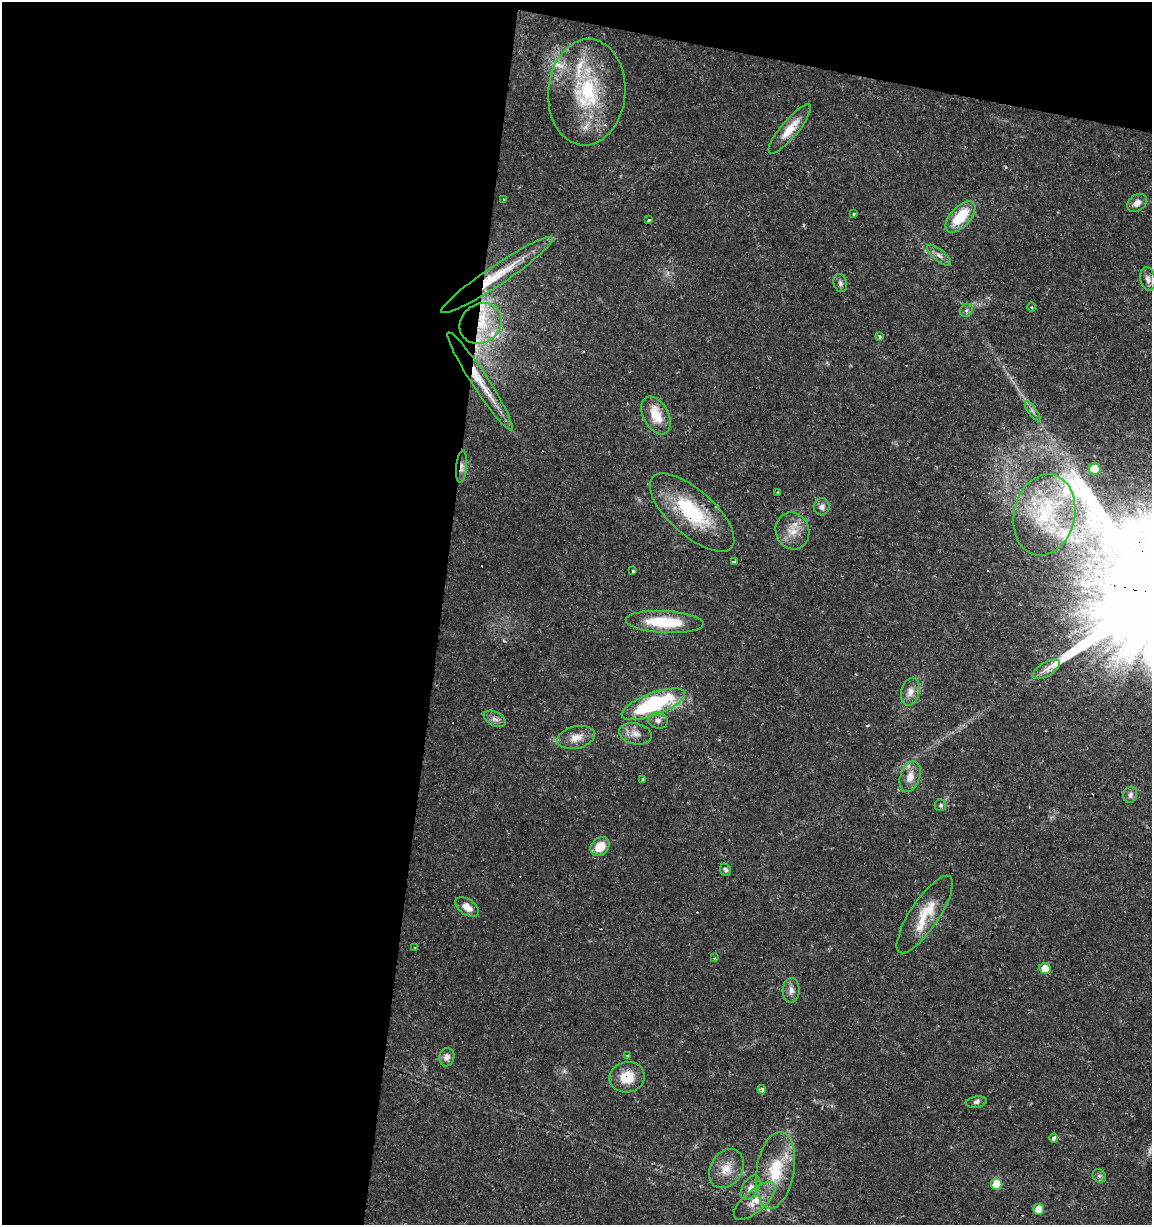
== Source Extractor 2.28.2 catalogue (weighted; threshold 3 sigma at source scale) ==
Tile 1 of 4 x 4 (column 1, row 1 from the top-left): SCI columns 284-1433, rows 3669-4891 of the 5106 x 4899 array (HDU 1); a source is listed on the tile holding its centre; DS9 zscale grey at full resolution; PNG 1154 x 1227 px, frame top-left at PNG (2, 2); each listed source drawn as its Kron ellipse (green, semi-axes under 4 px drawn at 4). Shown black and unused: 41% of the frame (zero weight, under 2 of 3 exposures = <1% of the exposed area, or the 3 px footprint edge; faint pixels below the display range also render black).
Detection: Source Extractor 2.28.2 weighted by HDU 2 'WHT'; one run over the whole footprint, this tile lists its part. Background 0.0131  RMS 0.0028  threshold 0.0127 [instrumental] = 3 sigma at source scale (4.5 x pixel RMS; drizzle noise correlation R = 1.50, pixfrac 1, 0.0396/0.0396 arcsec/px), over >= 5 px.
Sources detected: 78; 3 too faint to see at this stretch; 8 cosmic-ray / hot-pixel residue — neither listed nor drawn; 7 inside a brighter listed object's ellipse — not listed separately; the other 60 listed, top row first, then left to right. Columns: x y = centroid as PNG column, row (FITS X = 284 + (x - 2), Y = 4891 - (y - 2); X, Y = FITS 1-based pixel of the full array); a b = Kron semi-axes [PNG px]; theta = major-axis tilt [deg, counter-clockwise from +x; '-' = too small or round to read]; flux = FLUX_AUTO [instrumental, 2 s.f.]
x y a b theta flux
587 92 53 38 85 31
790 129 31 8 50 5.4
503 199 3 2 - 0.42
1137 203 11 8 38 1.8
853 214 3 3 - 0.34
960 217 19 10 48 9.8
649 220 3 3 - 1.7
939 255 15 6 -39 1.4
497 275 67 10 34 12
1148 279 12 7 -80 1.3
840 283 9 6 -73 0.85
1032 307 4 3 - 0.24
966 310 7 5 46 0.69
481 323 22 19 35 11
879 336 3 3 - 1.3
480 381 58 8 -57 8.7
1033 411 12 3 -54 0.87
656 415 20 12 -62 6.1
462 467 16 5 85 1.5
1095 469 6 5 - 10
778 492 3 2 - 0.26
822 507 8 8 - 1.3
692 512 53 22 -42 21
1044 515 41 30 77 26
792 531 19 16 -70 4.7
735 562 4 3 - 4
633 571 3 3 - 1.6
665 622 39 11 -3 14
1046 669 15 7 30 2
910 692 14 9 76 2.3
653 704 33 11 21 30
495 719 12 7 -27 1.3
658 720 10 8 -18 1.3
635 734 16 10 -12 2.4
576 737 19 11 13 3.3
910 777 16 10 71 3.2
643 780 3 3 - 0.84
1130 795 8 7 - 1.1
940 805 6 5 - 0.49
600 847 10 8 45 5.3
725 870 6 5 - 0.66
467 907 13 7 -34 2.6
925 915 45 14 56 8.9
415 948 3 3 - 0.59
715 958 3 3 - 0.66
1045 969 6 5 - 4.4
791 990 12 8 87 1.6
628 1056 3 3 - 0.78
447 1057 9 7 77 1.5
627 1077 18 15 11 5.9
762 1090 5 4 - 0.96
976 1102 10 5 8 0.86
1054 1138 4 3 - 1.4
726 1169 21 16 57 4.6
775 1170 39 19 80 13
1099 1176 7 6 - 0.72
997 1184 6 5 - 9
750 1188 13 8 58 1.8
755 1201 26 10 41 4.4
1039 1209 5 5 - 3.6
Overlapping masked pixels (flux is a lower limit): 8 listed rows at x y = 790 129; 497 275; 481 323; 480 381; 462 467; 692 512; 925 915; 627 1077